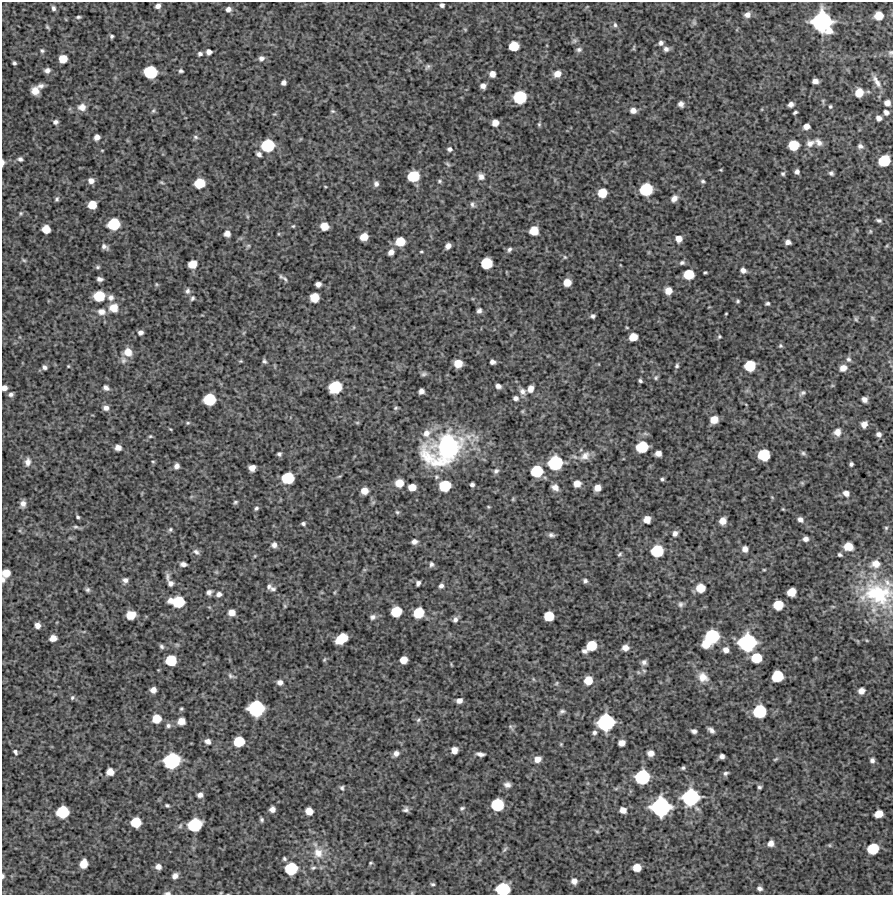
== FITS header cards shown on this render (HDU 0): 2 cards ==
NAXIS1  =                  891 /Length X axis
NAXIS2  =                  893 /Length Y axis

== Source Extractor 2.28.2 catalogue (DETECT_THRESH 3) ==
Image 891 x 893 px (HDU 0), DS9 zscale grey, 1 PNG px = 1 image px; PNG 895 x 897 px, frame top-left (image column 1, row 893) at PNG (2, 2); no overlay
Background 3800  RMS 310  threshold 917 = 3 sigma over >= 5 px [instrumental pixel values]
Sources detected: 373; all 373 listed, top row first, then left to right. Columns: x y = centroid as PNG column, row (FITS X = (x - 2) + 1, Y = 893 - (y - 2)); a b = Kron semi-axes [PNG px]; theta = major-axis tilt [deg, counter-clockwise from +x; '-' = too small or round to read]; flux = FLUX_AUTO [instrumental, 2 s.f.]
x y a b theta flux
442 5 5 4 - 6.0e+04
158 6 6 5 - 8.9e+04
53 8 6 5 - 5.1e+04
228 9 6 5 - 8.7e+04
747 15 7 6 - 1.1e+05
879 15 7 6 - 2.8e+05
78 17 5 3 - 3.3e+04
822 22 14 14 - 2.5e+06
694 23 7 6 - 4.4e+04
615 25 7 5 -80 4.3e+04
47 27 6 4 -37 2.7e+04
465 29 5 3 - 1.9e+04
829 31 8 7 - 1.6e+05
112 36 4 4 - 3.8e+04
574 41 8 6 16 4.2e+04
661 43 6 6 - 6.6e+04
514 46 8 7 - 4.2e+05
634 48 8 3 77 2.2e+04
666 49 7 6 - 7.4e+04
579 50 7 6 - 5.3e+04
42 51 6 5 - 3.6e+04
209 52 6 5 - 8.7e+04
890 53 7 6 - 4.2e+04
200 54 6 5 - 5.5e+04
261 58 7 7 - 8.0e+04
63 59 7 6 - 2.8e+05
14 63 4 3 - 4.0e+04
428 67 9 5 42 4.8e+04
47 70 6 5 - 7.9e+04
181 71 6 4 -15 3.8e+04
150 72 10 9 - 8.7e+05
492 74 6 6 - 1.3e+05
557 74 8 7 - 1.7e+05
815 81 6 4 -6 1.1e+05
877 81 19 7 -59 1.5e+05
284 83 5 4 - 7.5e+04
40 86 8 6 16 7.9e+04
483 86 6 6 - 9.8e+04
35 91 7 7 - 1.9e+05
859 93 8 7 - 3.0e+05
520 97 9 9 - 9.3e+05
887 103 5 5 - 1.2e+05
681 104 5 5 - 9.0e+04
791 104 6 5 - 7.9e+04
82 107 10 8 -11 1.4e+05
830 107 5 4 - 2.9e+04
633 110 7 6 - 1.2e+05
153 111 7 5 61 3.7e+04
333 111 6 5 - 3.2e+04
795 112 5 3 - 3.7e+04
886 112 6 5 - 6.5e+04
274 114 6 4 31 2.4e+04
879 118 5 5 - 9.1e+04
55 122 6 5 - 6.5e+04
495 123 6 6 - 1.7e+05
539 124 6 5 - 3.3e+04
806 126 6 5 - 1.2e+05
97 137 5 5 - 1.2e+05
195 137 7 5 -18 4.5e+04
819 142 11 7 -42 1.1e+05
810 143 11 9 20 1.3e+05
268 145 10 9 - 9.1e+05
793 145 8 7 - 4.9e+05
860 146 7 6 - 6.8e+04
450 149 7 6 - 6.0e+04
102 150 4 3 - 1.5e+04
259 154 6 5 - 7.5e+04
20 159 6 5 - 5.3e+04
884 161 9 8 - 6.4e+05
3 162 6 3 88 5.2e+04
448 164 8 5 -45 3.5e+04
721 170 4 3 - 1.8e+04
797 172 5 4 - 6.7e+04
831 173 6 5 - 4.6e+04
783 174 5 5 - 3.9e+04
413 176 9 8 - 6.4e+05
481 176 8 7 - 1.1e+05
91 181 7 6 - 1.1e+05
439 181 6 5 - 3.4e+04
703 181 6 5 - 3.8e+04
161 182 7 4 -30 2.5e+04
199 183 8 7 - 5.0e+05
376 184 7 6 - 7.4e+04
325 186 4 3 - 1.6e+04
646 189 9 9 - 8.6e+05
602 193 8 7 - 3.8e+05
674 198 8 6 48 1.1e+05
57 199 7 5 63 4.5e+04
472 204 7 5 -79 5.0e+04
92 205 7 6 - 3.0e+05
21 213 6 5 - 2.9e+04
247 216 6 4 -72 2.7e+04
879 220 7 5 -16 4.9e+04
114 224 9 8 - 7.5e+05
293 226 4 4 - 2.3e+04
324 226 7 6 - 2.6e+05
46 229 7 6 - 2.6e+05
534 231 7 7 - 3.3e+05
870 231 6 5 - 2.9e+04
227 233 6 5 - 1.3e+05
278 234 5 3 - 1.9e+04
364 237 7 6 - 2.4e+05
679 239 6 6 - 1.5e+05
400 241 8 7 - 3.7e+05
788 242 5 4 - 8.6e+04
248 246 6 5 - 3.2e+04
448 246 6 5 - 1.0e+05
104 247 9 5 -29 7.6e+04
509 249 6 4 64 4.9e+04
391 252 6 5 - 1.1e+05
421 252 5 3 - 2.2e+04
565 257 5 4 - 2.7e+04
24 260 7 5 -22 3.3e+04
486 263 8 8 - 6.3e+05
682 263 7 6 - 5.1e+04
192 264 7 6 - 2.9e+05
98 267 6 4 16 3.2e+04
743 270 6 5 - 8.6e+04
705 272 4 3 - 2.7e+04
689 274 8 7 - 4.8e+05
281 277 7 5 -42 3.4e+04
99 279 5 4 - 6.9e+04
285 279 8 4 -50 3.9e+04
567 282 6 6 - 2.4e+05
156 284 6 4 -71 2.5e+04
318 284 5 5 - 9.5e+04
187 291 8 6 83 6.0e+04
668 291 7 6 - 1.9e+05
99 296 9 8 - 5.7e+05
111 297 8 8 - 9.5e+04
315 297 7 7 - 3.4e+05
192 298 6 5 - 4.0e+04
738 301 5 4 - 3.0e+04
767 303 4 4 - 3.7e+04
113 308 9 8 - 2.9e+05
479 311 6 5 - 6.1e+04
101 312 11 8 -12 1.4e+05
726 313 3 2 - 1.8e+04
593 316 5 4 - 4.9e+04
872 318 7 4 -89 2.9e+04
856 319 7 4 -60 3.0e+04
140 332 6 5 - 7.0e+04
633 337 7 6 - 2.7e+05
719 337 5 4 - 2.7e+04
780 346 6 5 - 3.6e+04
128 352 10 9 - 2.1e+05
849 359 8 6 -70 5.9e+04
123 360 10 8 90 7.7e+04
241 361 5 4 - 2.2e+04
264 361 7 5 -60 4.1e+04
492 362 5 4 - 7.5e+04
458 363 7 6 - 2.9e+05
68 366 3 3 - 1.9e+04
677 366 6 5 - 4.0e+04
750 366 8 8 - 5.6e+05
44 367 5 4 - 6.0e+04
843 368 7 6 - 1.5e+05
424 374 8 5 12 4.7e+04
656 377 7 5 60 3.9e+04
640 381 4 3 - 3.6e+04
498 386 6 4 -18 8.1e+04
335 387 10 9 - 8.6e+05
4 388 5 5 - 1.1e+05
106 388 8 6 -37 7.3e+04
530 389 8 6 73 1.4e+05
421 391 5 5 - 9.2e+04
522 391 9 7 -52 9.2e+04
803 393 9 6 28 5.2e+04
11 394 7 5 27 5.9e+04
516 398 7 6 - 7.0e+04
209 399 9 8 - 7.6e+05
864 399 5 5 - 9.5e+04
106 408 7 6 - 9.9e+04
396 408 6 5 - 3.2e+04
714 420 7 6 - 2.4e+05
188 423 6 4 20 2.9e+04
357 423 6 4 0 2.5e+04
864 424 6 5 - 1.4e+05
170 429 4 3 - 1.9e+04
837 432 8 8 - 1.4e+05
426 433 13 11 39 2.2e+05
879 434 5 5 - 7.7e+04
150 436 5 4 - 2.6e+04
118 447 6 5 - 1.2e+05
642 447 9 8 - 7.0e+05
445 449 42 27 32 3.6e+06
658 453 6 5 - 1.2e+05
803 453 7 5 -17 3.9e+04
279 454 5 4 - 4.3e+04
764 455 9 8 - 7.3e+05
585 456 15 9 36 1.7e+05
153 461 5 3 - 2.1e+04
28 462 11 7 83 1.2e+05
555 463 11 10 - 1.2e+06
851 464 4 4 - 4.4e+04
176 466 5 5 - 8.4e+04
252 468 6 6 - 1.5e+05
496 471 7 6 - 5.6e+04
537 471 9 9 - 7.3e+05
339 476 6 3 3 2.2e+04
436 477 6 6 - 4.4e+04
288 478 9 8 - 7.5e+05
662 479 5 4 - 3.6e+04
399 483 7 7 - 2.7e+05
802 483 5 4 - 2.5e+04
472 484 4 4 - 5.5e+04
577 484 6 6 - 1.7e+05
445 486 9 8 - 6.8e+05
412 487 7 6 - 2.2e+05
555 487 8 6 -36 1.2e+05
597 488 6 6 - 1.5e+05
364 491 7 7 - 1.9e+05
846 493 7 6 - 1.1e+05
772 497 5 4 - 2.0e+04
235 502 5 4 - 3.4e+04
23 504 7 6 - 9.5e+04
488 507 5 4 - 2.0e+04
256 508 6 5 - 4.3e+04
783 509 4 2 - 1.9e+04
397 512 6 5 - 3.5e+04
78 517 4 3 - 3.3e+04
647 519 6 6 - 1.8e+05
800 519 7 6 - 7.7e+04
723 521 7 6 - 1.8e+05
303 524 4 4 - 4.4e+04
76 527 9 5 -3 4.7e+04
886 528 5 5 - 3.3e+04
170 530 6 5 - 3.6e+04
675 533 7 6 - 8.4e+04
551 535 6 4 -11 5.5e+04
806 539 5 5 - 8.4e+04
414 542 6 5 - 9.1e+04
274 545 7 7 - 8.6e+04
848 546 7 6 - 3.0e+05
745 549 6 6 - 1.1e+05
657 551 9 9 - 7.7e+05
196 552 10 7 -42 6.9e+04
620 554 5 4 - 3.2e+04
840 555 4 3 - 3.8e+04
255 556 5 3 - 1.8e+04
183 564 6 4 -7 8.2e+04
431 564 7 5 87 5.1e+04
876 564 11 9 11 2.1e+05
764 570 5 3 - 2.0e+04
216 572 5 5 - 2.5e+04
6 573 7 6 - 2.6e+05
167 577 10 6 85 6.4e+04
3 579 6 4 -85 5.9e+04
125 580 7 6 - 7.8e+04
585 581 5 5 - 4.9e+04
171 583 6 5 - 7.8e+04
418 583 5 4 - 6.3e+04
888 583 15 8 -45 1.5e+05
269 586 8 6 74 5.9e+04
441 586 6 5 - 6.5e+04
700 588 8 8 - 3.3e+05
273 589 8 6 -2 4.9e+04
87 590 6 5 - 4.6e+04
209 592 7 6 - 7.1e+04
335 592 5 3 - 2.1e+04
791 592 7 6 - 3.1e+05
219 594 7 6 - 7.8e+04
878 594 41 30 -13 1.6e+06
178 602 12 8 -5 7.3e+05
681 604 8 7 - 5.9e+04
778 605 8 7 - 4.3e+05
285 606 5 5 - 2.5e+04
396 611 8 7 - 5.1e+05
232 612 6 6 - 1.6e+05
419 613 8 8 - 5.2e+05
131 615 8 6 17 3.2e+05
549 616 7 7 - 4.3e+05
372 617 7 6 - 6.3e+04
455 620 7 6 - 7.1e+04
37 625 6 5 - 1.1e+05
712 636 11 10 - 1.2e+06
53 638 6 5 - 1.5e+05
341 639 10 7 37 6.1e+05
706 643 7 7 - 3.9e+05
747 643 14 13 - 1.9e+06
161 646 7 5 -47 4.5e+04
591 646 8 7 - 4.8e+05
625 648 6 5 - 1.2e+05
726 650 6 6 - 1.2e+05
584 651 5 4 - 6.1e+04
756 658 9 8 - 5.2e+05
815 658 7 3 53 2.0e+04
171 660 8 8 - 5.7e+05
324 660 6 4 58 2.5e+04
403 660 6 6 - 2.1e+05
644 662 7 6 - 7.1e+04
231 676 12 5 -24 5.1e+04
777 676 9 8 - 6.5e+05
703 677 13 11 -40 2.2e+05
533 679 6 4 -71 2.2e+04
588 680 7 7 - 3.0e+05
280 682 6 5 - 9.7e+04
556 683 6 4 59 2.5e+04
153 690 5 5 - 1.1e+05
861 691 7 6 - 1.3e+05
72 698 6 5 - 4.0e+04
459 701 6 5 - 1.1e+05
256 708 12 11 - 1.6e+06
181 709 4 3 - 2.7e+04
562 711 7 5 23 4.9e+04
760 711 10 9 - 9.6e+05
156 719 7 7 - 3.3e+05
418 720 7 6 - 4.5e+04
181 721 7 6 - 2.0e+05
606 722 12 11 - 1.7e+06
168 726 7 6 - 5.8e+04
510 727 10 4 -57 3.8e+04
711 730 7 4 -38 7.7e+04
694 731 5 4 - 6.0e+04
594 733 6 5 - 5.0e+04
208 741 7 6 - 9.3e+04
239 741 8 7 - 5.2e+05
622 743 6 5 - 1.4e+05
561 744 5 4 - 2.1e+04
454 750 6 6 - 1.6e+05
15 752 6 4 -60 5.4e+04
396 753 7 5 38 9.4e+04
651 753 7 6 - 1.3e+05
480 754 10 5 -8 7.5e+04
722 756 5 5 - 7.6e+04
537 759 7 6 - 1.5e+05
776 759 8 4 27 2.9e+04
872 760 6 5 - 6.8e+04
172 761 12 10 23 1.6e+06
683 768 5 4 - 3.9e+04
110 772 6 6 - 1.9e+05
726 773 8 6 26 5.1e+04
642 777 10 10 - 1.2e+06
507 785 8 6 -9 8.7e+04
759 787 4 4 - 3.9e+04
342 788 7 6 - 4.6e+04
616 788 6 4 20 2.7e+04
200 795 6 5 - 8.7e+04
691 797 14 12 20 1.8e+06
167 805 5 4 - 3.3e+04
497 805 9 9 - 8.3e+05
661 807 14 13 - 2.2e+06
462 808 7 5 27 4.0e+04
272 809 5 5 - 1.0e+05
406 810 7 6 - 6.2e+04
623 810 6 6 - 1.4e+05
309 811 6 6 - 2.0e+05
63 812 9 8 - 8.1e+05
879 814 7 6 - 2.5e+05
262 820 5 4 - 3.8e+04
136 822 8 7 - 4.9e+05
195 825 10 9 - 1.0e+06
597 831 6 4 -2 2.1e+04
771 843 6 6 - 1.2e+05
829 845 5 5 - 2.4e+04
505 849 10 4 45 3.8e+04
873 849 8 8 - 6.3e+05
318 853 13 12 - 2.8e+05
284 859 5 4 - 3.6e+04
371 863 4 3 - 2.4e+04
83 864 7 6 - 2.7e+05
158 867 6 6 - 1.1e+05
291 868 9 9 - 7.8e+05
313 868 8 4 14 4.1e+04
637 868 7 6 - 2.6e+05
3 876 5 3 - 3.7e+04
175 876 6 5 - 9.7e+04
574 881 6 6 - 1.1e+05
433 884 5 4 - 3.4e+04
760 888 5 5 - 6.3e+04
503 889 10 8 6 1.0e+06
167 893 9 4 0 4.6e+04
221 893 5 3 - 1.7e+04
At the frame edge (FLAGS 8, measured only in part): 7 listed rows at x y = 890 53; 3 162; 4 388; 3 579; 3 876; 503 889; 167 893